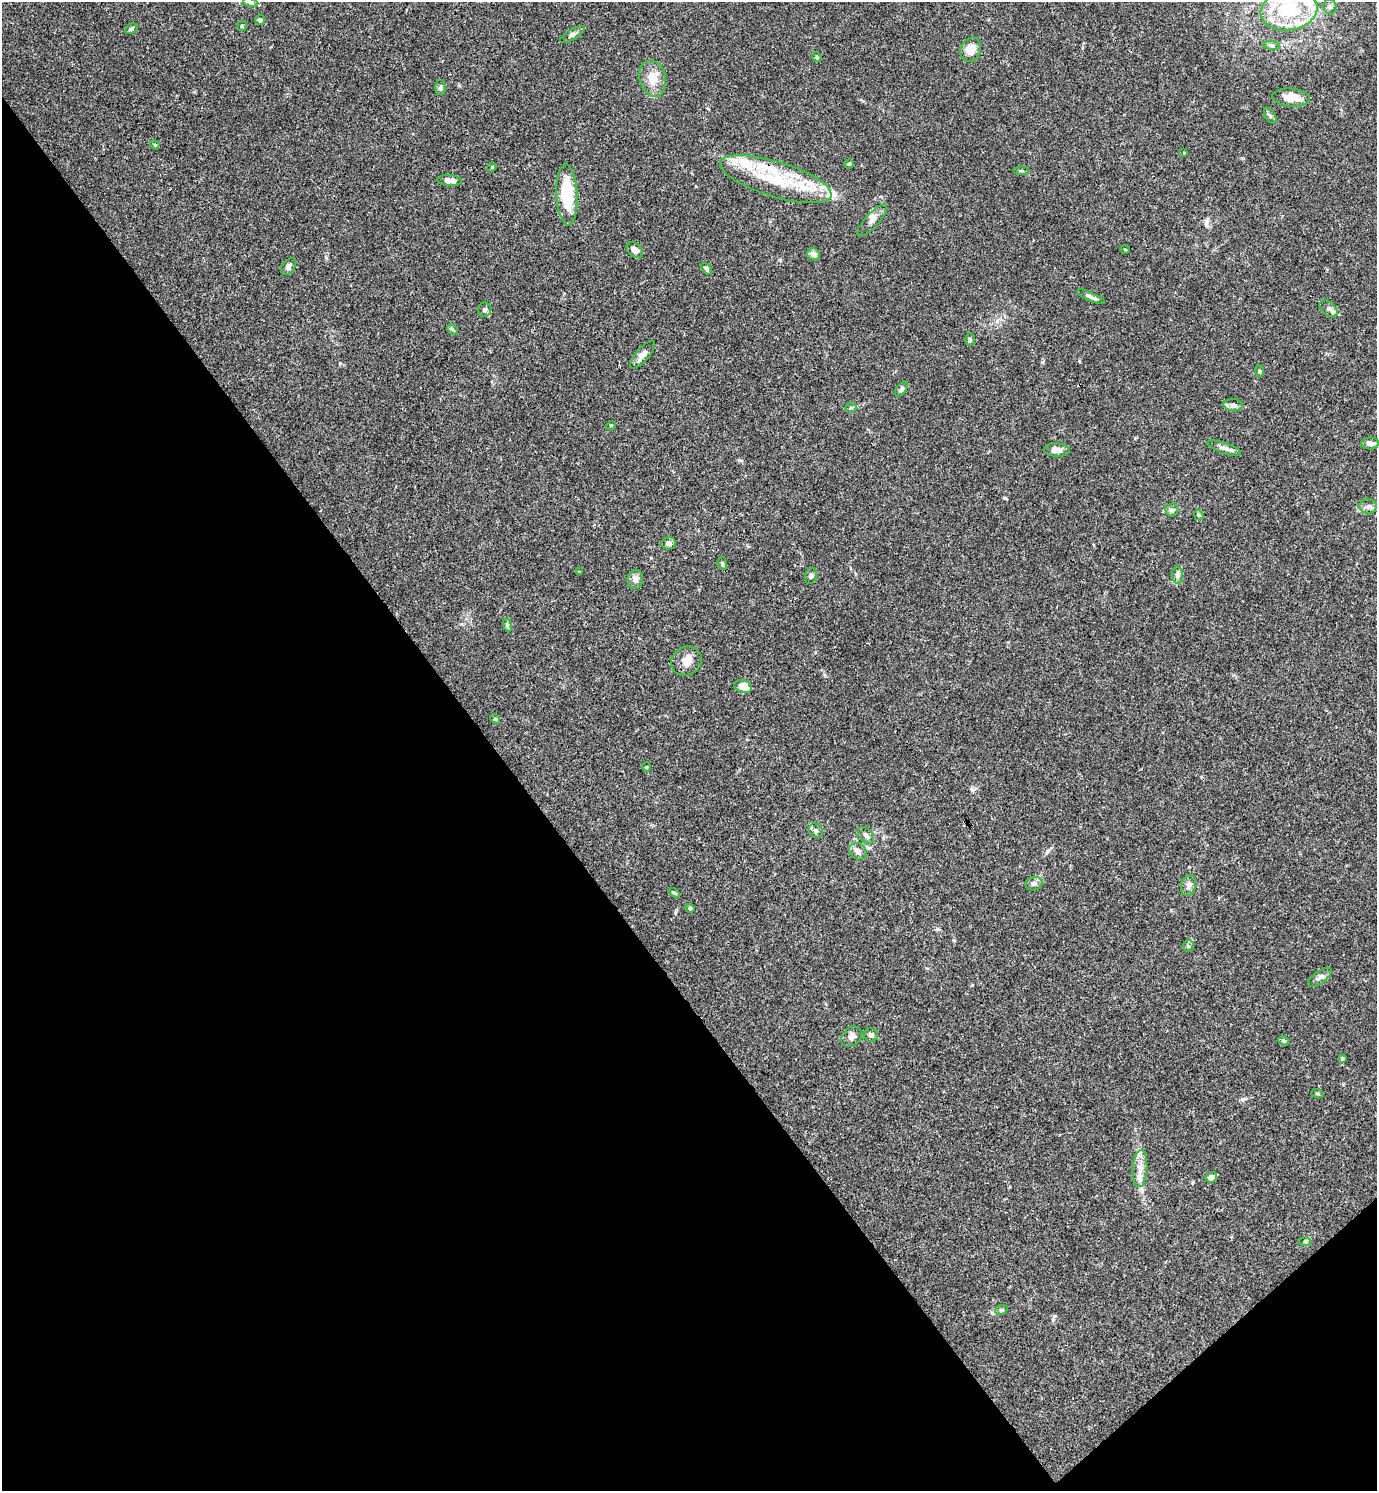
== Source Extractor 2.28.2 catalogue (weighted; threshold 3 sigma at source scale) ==
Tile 14 of 4 x 4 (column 2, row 4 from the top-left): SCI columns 1675-3049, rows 2-1490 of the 5958 x 5961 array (HDU 1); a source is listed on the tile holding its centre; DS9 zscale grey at full resolution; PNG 1379 x 1493 px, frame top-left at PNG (2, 2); each listed source drawn as its Kron ellipse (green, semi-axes under 4 px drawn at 4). Shown black and unused: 38% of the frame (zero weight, under 3 of 4 exposures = <1% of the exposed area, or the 3 px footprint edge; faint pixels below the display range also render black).
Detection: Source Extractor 2.28.2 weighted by HDU 2 'WHT'; one run over the whole footprint, this tile lists its part. Background 0.016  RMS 0.0021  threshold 0.00952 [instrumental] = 3 sigma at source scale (4.5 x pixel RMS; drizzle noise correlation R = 1.50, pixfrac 1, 0.05/0.05 arcsec/px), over >= 5 px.
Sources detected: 85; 1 cosmic-ray / hot-pixel residue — neither listed nor drawn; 10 inside a brighter listed object's ellipse — not listed separately; the other 74 listed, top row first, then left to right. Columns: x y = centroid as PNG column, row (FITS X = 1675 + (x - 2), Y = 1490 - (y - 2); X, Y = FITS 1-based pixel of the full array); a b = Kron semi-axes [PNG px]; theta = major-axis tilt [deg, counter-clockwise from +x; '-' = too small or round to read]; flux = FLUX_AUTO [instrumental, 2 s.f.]
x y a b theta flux
251 3 8 3 -19 0.39
1330 7 7 6 - 0.62
1289 10 28 20 9 12
260 20 5 5 - 0.48
242 26 5 5 - 0.28
131 29 6 5 - 0.38
572 34 14 5 31 0.68
1272 45 8 4 -8 0.47
971 50 12 10 70 2.7
817 57 5 4 - 0.24
653 79 19 13 -76 2.9
440 87 7 5 88 0.44
1291 98 19 9 -4 3.1
1270 116 9 5 -56 0.42
155 145 5 4 - 0.22
1184 153 4 3 - 0.15
849 164 4 4 - 0.22
492 167 5 4 - 0.25
1021 171 7 4 0 0.28
776 179 58 17 -17 13
449 180 12 5 -4 1.5
567 195 30 10 -87 9.4
872 220 21 6 47 1.4
635 250 9 6 -42 1.1
1125 250 4 3 - 0.2
814 254 7 6 - 1
289 267 9 6 51 0.8
706 269 6 4 -53 0.39
1091 297 15 4 -24 0.78
1329 309 10 6 -39 0.77
485 310 7 6 - 0.65
452 329 6 4 -44 0.3
970 340 6 5 - 0.37
643 355 17 6 49 1.3
1260 371 6 4 -90 0.27
901 389 8 5 54 0.4
1233 405 9 6 -3 0.71
851 408 6 4 3 0.27
611 425 5 3 - 0.17
1370 443 9 6 1 0.98
1224 448 17 5 -19 1.1
1057 450 13 6 -2 1.6
1368 506 8 7 - 0.85
1172 510 6 6 - 0.5
1199 515 5 4 - 0.26
669 543 7 6 - 0.82
722 563 6 4 -74 0.39
580 572 3 3 - 0.2
1177 575 8 5 -84 0.58
811 576 8 5 70 0.46
635 579 9 8 - 1.1
507 625 7 4 -73 0.38
686 661 16 14 31 2.1
743 686 9 6 -18 2.5
495 719 5 4 - 0.27
647 767 5 3 - 0.17
816 831 8 6 -43 0.64
866 835 9 6 -52 0.75
858 851 9 7 -37 1.1
1034 884 8 6 15 0.69
1188 885 11 7 78 0.94
674 893 6 3 -36 0.24
690 908 4 4 - 0.68
1189 946 6 5 - 0.38
1320 977 14 6 35 0.84
871 1035 7 6 - 0.6
852 1037 11 8 46 1
1284 1041 6 4 -16 0.33
1342 1058 4 4 - 0.43
1317 1093 6 4 -19 0.27
1140 1169 18 7 86 2
1211 1177 6 5 - 1.2
1305 1241 6 4 -2 0.3
1001 1310 6 4 21 0.34
Overlapping masked pixels (flux is a lower limit): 1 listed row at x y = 776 179
Isophote crosses this tile's border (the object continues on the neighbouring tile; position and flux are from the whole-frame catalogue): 1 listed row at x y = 1289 10
Unlisted compact peaks at least as high as the median listed source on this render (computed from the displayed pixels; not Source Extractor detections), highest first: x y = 1005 498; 972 790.